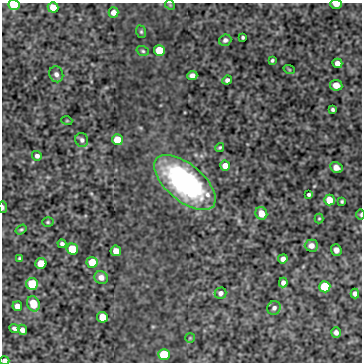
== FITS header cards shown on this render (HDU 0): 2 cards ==
NAXIS1  =                  360
NAXIS2  =                  360

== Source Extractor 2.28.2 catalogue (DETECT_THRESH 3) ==
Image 360 x 360 px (HDU 0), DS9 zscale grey, 1 PNG px = 1 image px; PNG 364 x 364 px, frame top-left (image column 1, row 360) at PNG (2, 3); each listed source drawn as its Kron ellipse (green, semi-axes under 4 px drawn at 4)
Background -0.615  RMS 0.81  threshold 2.44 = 3 sigma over >= 5 px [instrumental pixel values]
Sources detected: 60; all 60 listed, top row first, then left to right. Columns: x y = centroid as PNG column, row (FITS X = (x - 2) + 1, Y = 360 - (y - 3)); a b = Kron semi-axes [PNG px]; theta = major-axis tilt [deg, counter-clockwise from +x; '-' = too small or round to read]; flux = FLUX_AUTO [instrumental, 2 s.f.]
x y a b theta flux
336 4 6 4 -1 260
14 5 5 5 - 2600
170 5 5 4 - 56
53 7 5 5 - 670
113 12 5 5 - 330
141 32 6 5 - 83
243 37 3 3 - 81
225 40 6 5 - 170
159 50 5 5 - 1600
143 51 6 4 -18 85
272 60 4 3 - 84
337 63 5 4 - 360
289 69 6 3 -20 50
56 74 8 7 - 220
192 75 5 4 - 260
227 80 5 4 - 160
336 85 6 5 - 340
333 109 4 3 - 99
67 121 5 3 - 45
82 140 7 6 - 160
117 140 5 5 - 1200
220 147 4 4 - 74
37 156 5 5 - 170
225 166 5 5 - 680
336 168 6 5 - 260
185 182 37 18 -40 11000
309 194 4 3 - 110
329 200 5 5 - 890
342 201 3 3 - 75
3 207 6 3 -83 120
261 213 6 5 - 660
361 215 5 3 - 54
319 218 5 4 - 61
48 222 6 5 - 79
21 229 6 4 35 82
62 244 4 3 - 130
311 246 6 6 - 290
72 249 6 5 - 1700
336 250 6 5 - 190
116 251 5 5 - 480
19 258 4 4 - 70
283 259 5 4 - 220
92 262 5 5 - 1100
41 263 5 5 - 910
101 277 7 6 - 320
283 283 5 4 - 190
32 284 6 6 - 2000
325 287 5 5 - 3100
221 293 6 5 - 200
355 294 5 4 - 190
33 304 8 6 -68 990
17 306 5 4 - 400
274 308 7 6 - 170
102 317 5 5 - 1000
14 328 5 3 - 160
22 330 5 4 - 250
336 332 5 4 - 150
190 338 5 5 - 60
164 354 6 5 - 2100
4 361 5 4 - 180
At the frame edge (FLAGS 8, measured only in part): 5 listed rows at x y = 336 4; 14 5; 3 207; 361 215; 4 361